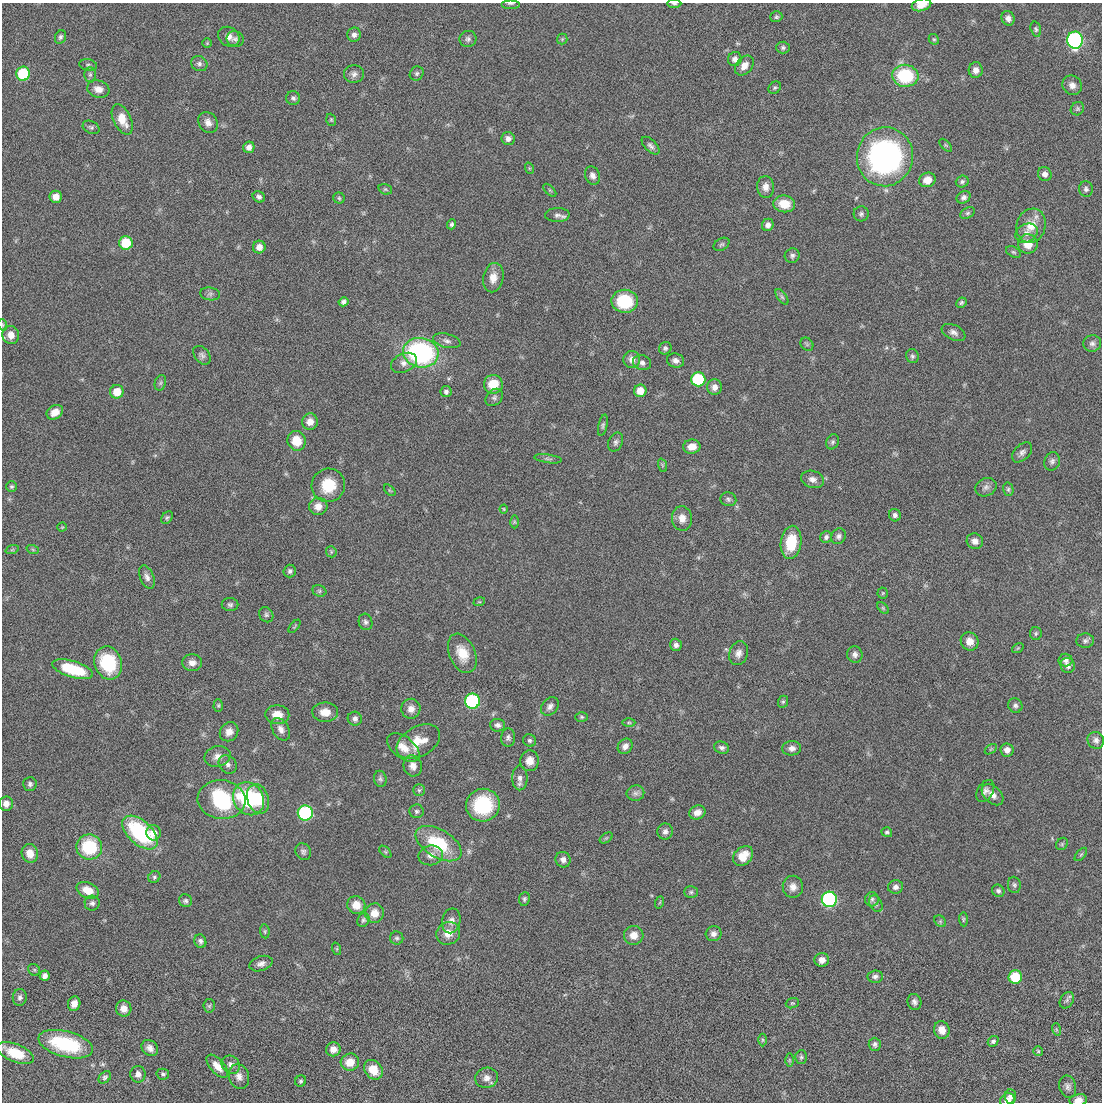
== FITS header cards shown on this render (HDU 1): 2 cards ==
NAXIS1  =                 1100 / length of data axis 1
NAXIS2  =                 1100 / length of data axis 2

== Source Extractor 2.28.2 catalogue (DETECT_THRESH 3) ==
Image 1100 x 1100 px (HDU 1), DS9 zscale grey, 1 PNG px = 1 image px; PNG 1104 x 1104 px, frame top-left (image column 1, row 1100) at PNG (2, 3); each listed source drawn as its Kron ellipse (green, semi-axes under 4 px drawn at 4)
Background -0.0897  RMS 5.2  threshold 15.5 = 3 sigma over >= 5 px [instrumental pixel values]
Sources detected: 274; all 274 listed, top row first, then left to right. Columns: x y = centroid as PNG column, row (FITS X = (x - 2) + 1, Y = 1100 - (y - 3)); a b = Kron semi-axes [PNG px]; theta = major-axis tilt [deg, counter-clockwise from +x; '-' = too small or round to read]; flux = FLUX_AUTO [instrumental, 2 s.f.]
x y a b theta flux
510 3 9 3 0 560
674 4 7 3 0 550
921 5 10 6 16 3600
776 17 6 5 - 620
1008 18 7 6 - 1600
1036 29 7 5 -75 700
354 35 7 7 - 1400
60 37 7 5 66 820
229 37 11 9 -33 2200
235 39 8 7 - 1200
468 39 8 8 - 1100
562 39 5 5 - 480
934 39 5 4 - 450
1075 40 8 8 - 83000
207 43 5 5 - 420
783 48 7 6 - 760
735 59 7 6 - 1600
199 64 8 7 - 1100
88 65 9 5 -10 780
744 65 11 8 51 2900
976 70 8 7 - 2100
417 73 7 6 - 780
23 74 7 7 - 20000
90 74 7 6 - 840
354 74 10 8 3 1500
905 76 13 11 -7 21000
1072 85 10 9 - 2000
775 88 7 5 42 570
98 89 11 8 -16 2600
293 98 7 7 - 920
1077 109 7 6 - 740
122 119 16 8 -65 5400
331 120 6 4 -70 510
208 122 11 9 -57 2100
91 127 9 6 -27 840
508 138 6 6 - 1500
946 145 8 3 -45 430
651 146 11 5 -45 1100
249 147 6 5 - 1800
885 157 29 28 - 100000
529 168 6 3 -72 370
1045 174 7 6 - 1500
592 175 9 7 -64 1500
927 180 8 7 - 3900
962 182 6 6 - 740
766 187 11 8 -84 2500
385 189 7 5 -17 530
1086 189 8 7 - 1000
550 190 8 3 -45 430
56 197 6 6 - 3400
259 197 6 5 - 1100
964 197 7 6 - 1100
339 198 5 5 - 520
784 204 11 8 -7 6500
968 213 8 5 27 730
861 214 7 7 - 940
557 215 12 7 1 1500
451 224 5 4 - 760
768 225 6 5 - 1600
1031 226 17 14 70 6400
1026 233 12 9 29 2400
126 243 7 6 - 12000
722 244 8 5 30 710
1028 244 10 9 - 4800
259 247 6 6 - 2600
1013 252 8 5 -26 620
792 256 8 7 - 990
493 278 15 10 78 3600
210 294 10 6 -8 1100
782 297 9 4 -54 830
625 301 13 11 -2 16000
343 302 5 4 - 1100
961 303 5 4 - 670
3 325 6 3 -72 340
953 332 12 7 -25 1700
11 335 9 8 - 2700
447 341 14 7 -15 1400
1092 343 9 8 - 1300
807 344 7 5 -46 660
665 348 6 6 - 860
421 353 18 14 -13 61000
202 355 10 7 -51 1200
912 356 7 6 - 790
632 359 8 8 - 2300
676 361 9 7 -18 1500
404 363 13 9 24 2400
642 363 9 7 -18 1400
698 379 7 7 - 24000
160 383 8 5 72 740
493 384 9 9 - 7900
714 387 8 7 - 2100
640 391 6 6 - 4400
117 392 7 6 - 5500
446 392 5 5 - 920
494 397 10 7 46 1100
55 412 9 6 32 2900
310 422 8 7 - 2800
603 425 11 4 77 750
296 441 10 9 - 6200
616 442 10 7 65 1100
832 442 8 6 64 860
692 447 9 7 9 3300
1022 452 12 7 46 1500
548 459 14 3 -8 800
1052 461 9 8 - 1300
662 465 7 4 -71 520
812 479 12 8 -15 2100
328 485 17 16 - 9600
11 487 5 5 - 580
986 487 11 9 25 1600
1008 489 7 5 -77 710
390 490 7 4 -45 450
728 499 8 7 - 900
318 506 9 8 - 3100
504 509 4 4 - 340
895 515 6 6 - 1200
167 518 7 5 52 650
682 518 12 10 -85 3100
514 522 6 4 -89 500
62 527 4 4 - 360
839 536 8 7 - 1200
826 537 6 5 - 1000
975 541 8 7 - 2000
791 542 17 10 81 11000
12 550 7 4 19 440
33 550 6 4 -20 490
331 552 6 5 - 530
290 571 6 6 - 890
147 577 12 7 -67 1700
319 591 7 5 -22 680
883 593 5 5 - 420
479 602 6 4 17 380
230 605 8 6 -1 930
883 608 7 4 -45 510
266 615 8 6 -56 860
366 622 8 6 -73 1000
295 626 8 3 51 390
1036 633 6 6 - 610
970 641 9 8 - 3000
1085 641 8 7 - 1000
676 645 6 6 - 1400
1018 648 6 4 35 420
462 653 20 13 -67 6600
738 653 12 9 71 2200
855 654 8 8 - 1500
1065 660 7 6 - 1300
108 663 17 13 -72 21000
192 663 10 8 -3 2300
1068 665 8 7 - 1500
73 669 21 8 -17 16000
472 701 7 7 - 47000
783 702 6 5 - 560
218 705 6 4 89 510
1015 705 7 7 - 1000
550 706 10 7 49 1600
411 709 10 9 - 2600
325 712 13 10 0 3800
277 715 12 9 -4 3900
582 717 6 4 -1 530
355 719 7 7 - 1200
629 723 6 4 0 520
498 725 7 6 - 1100
281 729 12 8 -60 2000
229 732 10 8 50 2600
508 738 9 7 85 1100
530 740 6 6 - 760
1096 740 9 8 - 1400
418 742 23 15 29 7300
625 746 8 7 - 1800
403 747 18 10 -37 4500
722 748 8 6 -19 1000
792 748 9 7 5 1700
991 749 7 4 34 570
1007 750 6 6 - 1900
217 756 13 10 15 2800
530 761 10 9 - 3300
228 764 10 8 -44 1500
413 766 11 9 -73 2500
520 778 12 7 -90 1800
380 779 8 6 -79 880
30 784 7 6 - 900
419 790 6 6 - 660
985 791 12 7 60 1600
635 793 9 7 11 1400
993 795 13 8 -43 2600
249 799 17 14 -55 24000
258 799 15 10 -73 9000
222 800 24 19 -6 31000
6 804 7 7 - 2500
483 805 17 16 - 21000
417 811 7 7 - 860
697 812 8 7 - 2400
305 813 7 7 - 42000
665 832 8 8 - 1400
887 832 5 5 - 650
140 833 21 12 -42 33000
154 833 7 7 - 2900
606 838 7 4 33 510
439 844 25 14 -31 18000
1062 844 6 5 - 610
89 847 13 12 - 18000
303 852 9 7 -55 1000
385 852 7 4 -45 520
30 853 9 8 - 3800
1081 854 8 4 48 520
431 855 12 10 9 2600
743 856 11 8 45 5400
563 860 8 7 - 1600
154 877 6 5 - 690
1014 885 8 6 -82 890
793 887 11 10 - 2400
895 887 7 7 - 1400
88 890 11 7 -23 4900
998 891 6 5 - 870
691 892 7 5 1 720
524 899 7 5 81 720
829 899 7 7 - 60000
872 899 7 7 - 980
185 901 6 6 - 800
660 902 6 4 71 440
92 903 7 7 - 1100
876 904 9 6 -60 1200
356 905 9 9 - 4000
374 913 10 9 - 3900
963 919 7 4 -86 500
363 920 7 5 63 790
451 921 12 9 78 2100
940 921 6 5 - 520
265 931 7 5 -84 590
448 933 12 11 - 4000
714 934 8 7 - 1400
634 935 10 9 - 3600
397 938 6 6 - 770
200 941 7 6 - 1100
337 949 6 4 -72 440
822 960 7 7 - 2300
261 964 12 7 17 1800
34 970 6 5 - 540
45 976 5 5 - 1600
875 977 8 6 2 1100
1015 977 7 6 - 14000
20 997 8 7 - 1200
1067 1000 9 6 58 1000
914 1002 8 7 - 1200
792 1003 7 5 18 520
74 1004 7 6 - 2700
209 1006 7 5 81 690
124 1009 8 7 - 2700
1056 1029 6 4 -72 550
942 1030 9 8 - 3700
762 1040 6 4 -90 490
993 1041 6 5 - 900
66 1044 28 13 -14 24000
875 1044 6 6 - 1000
150 1048 9 7 -40 1900
333 1049 7 7 - 2300
1038 1051 5 5 - 450
15 1053 19 9 -22 9300
801 1057 7 6 - 730
789 1060 6 4 -89 470
350 1062 9 8 - 4400
231 1065 10 8 -41 1700
217 1066 14 7 -49 3300
373 1070 10 8 -51 4400
138 1074 8 7 - 1800
163 1074 6 5 - 750
239 1076 13 10 -72 2500
105 1077 7 5 45 780
487 1078 11 10 - 2300
301 1081 6 5 - 620
1068 1087 11 8 -76 1500
1010 1096 7 5 -84 1400
1007 1100 8 7 - 2600
1078 1100 8 6 11 2500
At the frame edge (FLAGS 8, measured only in part): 6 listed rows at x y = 510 3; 674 4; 921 5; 3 325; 1007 1100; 1078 1100